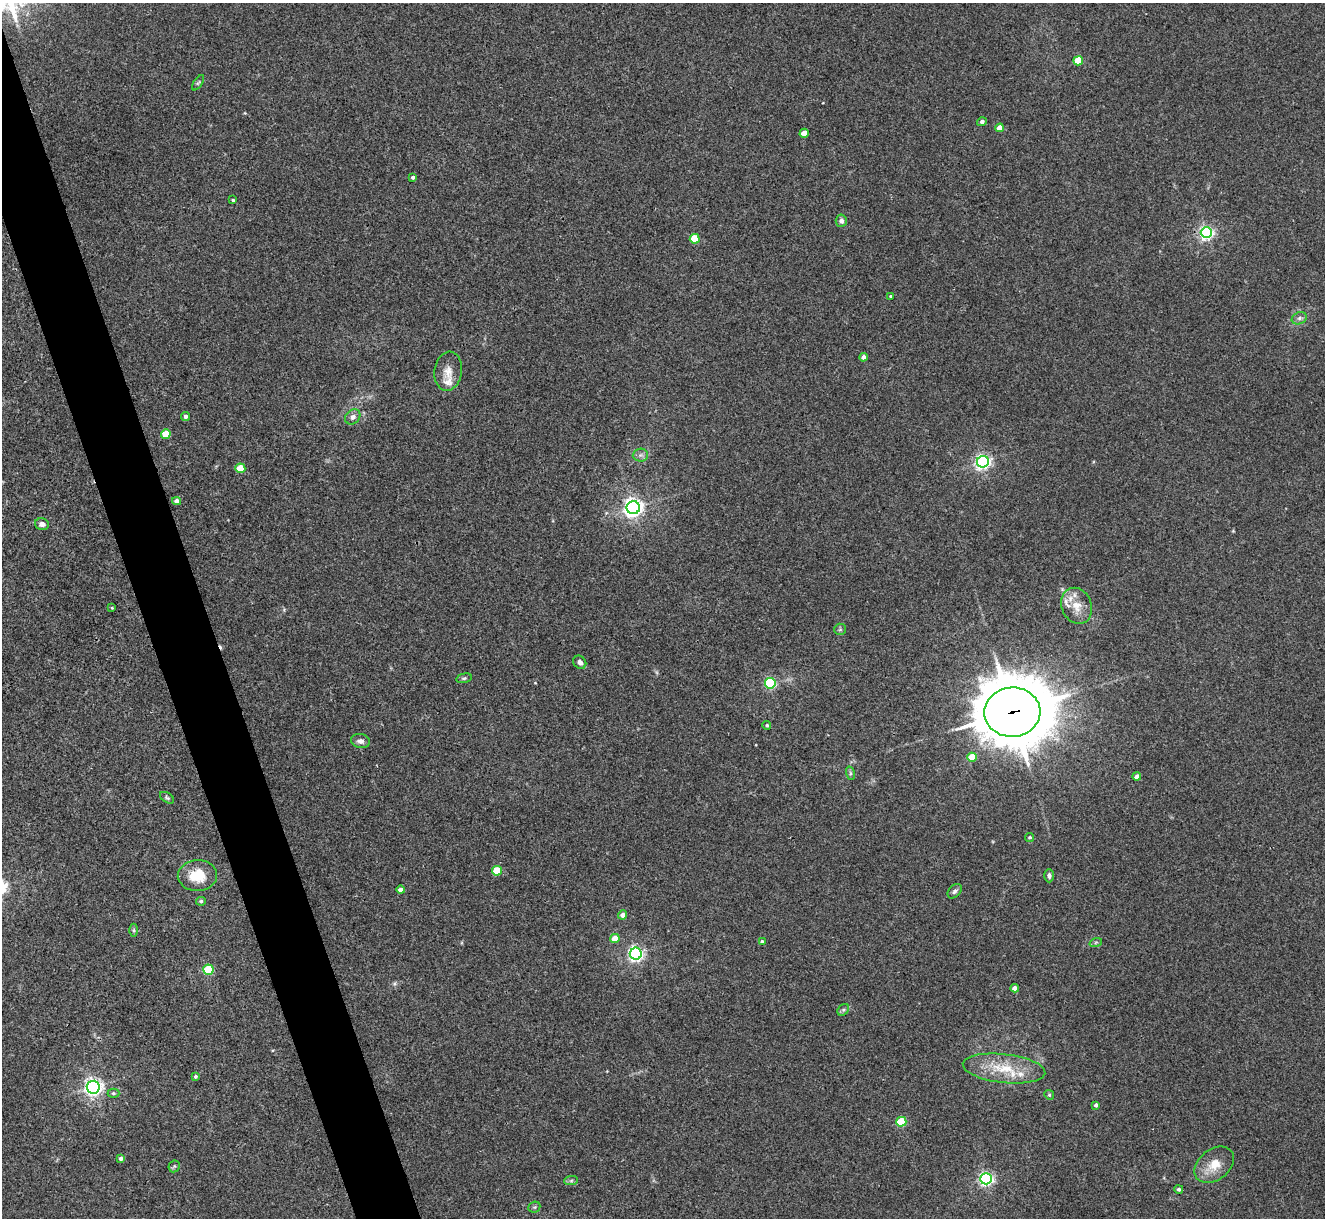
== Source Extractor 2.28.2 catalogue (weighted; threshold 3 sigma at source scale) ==
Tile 11 of 4 x 4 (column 3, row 3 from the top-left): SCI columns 2651-3973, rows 1489-2704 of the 5298 x 5285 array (HDU 1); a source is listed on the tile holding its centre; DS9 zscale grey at full resolution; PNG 1327 x 1220 px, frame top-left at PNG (2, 3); each listed source drawn as its Kron ellipse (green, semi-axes under 4 px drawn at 4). Shown black and unused: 4% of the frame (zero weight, under 3 of 4 exposures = <1% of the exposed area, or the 3 px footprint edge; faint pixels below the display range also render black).
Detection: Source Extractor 2.28.2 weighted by HDU 2 'WHT'; one run over the whole footprint, this tile lists its part. Background 0.035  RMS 0.0047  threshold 0.0211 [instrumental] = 3 sigma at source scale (4.5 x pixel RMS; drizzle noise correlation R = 1.50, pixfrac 1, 0.05/0.05 arcsec/px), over >= 5 px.
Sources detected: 71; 1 cosmic-ray / hot-pixel residue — neither listed nor drawn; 4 inside a brighter listed object's ellipse — not listed separately; the other 66 listed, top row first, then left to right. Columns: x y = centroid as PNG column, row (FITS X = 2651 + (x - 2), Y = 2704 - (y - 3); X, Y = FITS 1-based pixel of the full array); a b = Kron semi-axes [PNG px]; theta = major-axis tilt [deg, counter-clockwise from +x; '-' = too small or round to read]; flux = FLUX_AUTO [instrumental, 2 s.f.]
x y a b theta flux
1078 61 5 4 - 15
198 83 9 3 56 0.68
982 122 5 4 - 1.4
1000 128 4 4 - 4.8
804 133 4 4 - 6.1
413 177 4 3 - 1
233 200 4 3 - 0.58
841 221 6 5 - 1.9
1206 233 6 5 - 100
695 239 5 5 - 14
891 296 4 3 - 0.66
1299 318 8 6 22 1.4
864 357 4 4 - 1.8
448 371 20 13 82 5.4
186 416 4 4 - 1.2
353 417 8 6 47 1.8
166 434 5 5 - 12
640 455 8 6 1 1.5
983 462 6 6 - 130
240 468 5 5 - 13
177 501 4 4 - 2.6
633 508 6 6 - 230
42 524 7 6 - 2.3
1077 606 18 15 -68 7.5
112 608 4 3 - 0.37
840 629 6 5 - 0.88
580 662 7 6 - 1.8
464 678 8 4 14 0.82
770 683 5 5 - 56
1012 712 28 24 4 3400
767 725 4 4 - 0.78
360 741 9 7 -9 1.9
972 757 5 4 - 11
850 773 7 4 -72 0.85
1137 777 4 4 - 3
167 798 8 4 -32 0.81
1030 837 4 4 - 0.58
497 871 5 5 - 14
197 875 20 15 3 13
1049 876 7 5 89 1.3
400 890 4 4 - 2
955 891 8 5 47 1.2
201 901 5 4 - 1
623 915 4 4 - 2.9
134 930 6 4 90 0.72
615 939 4 4 - 7
762 942 4 4 - 1
1096 942 6 4 19 0.73
636 954 6 6 - 130
208 970 5 5 - 29
1015 988 4 4 - 2.8
843 1010 6 5 - 0.89
1004 1068 41 14 -6 17
195 1076 3 3 - 0.67
93 1087 6 6 - 190
113 1093 6 4 -1 0.72
1049 1095 5 4 - 0.65
1096 1105 4 3 - 1.3
901 1122 5 5 - 23
121 1158 4 4 - 1.5
1214 1165 22 15 38 8.7
174 1166 6 5 - 0.68
986 1179 6 5 - 100
571 1181 7 4 1 0.9
1179 1189 4 4 - 1
534 1207 6 5 - 0.74
Overlapping masked pixels (flux is a lower limit): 1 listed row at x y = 1012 712